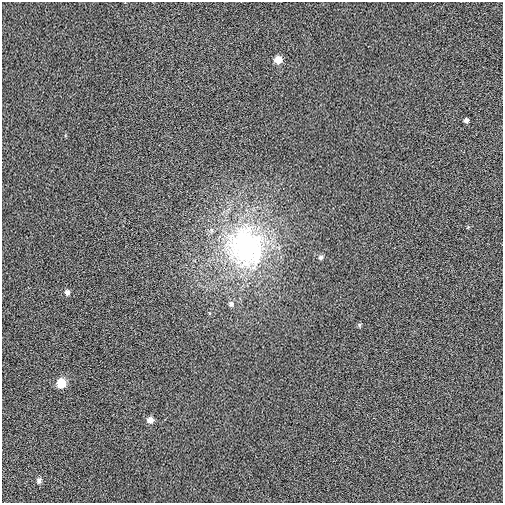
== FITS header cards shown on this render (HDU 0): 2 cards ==
NAXIS1  =                  501 / Axis length
NAXIS2  =                  501 / Axis length

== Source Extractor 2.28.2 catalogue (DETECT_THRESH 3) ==
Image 501 x 501 px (HDU 0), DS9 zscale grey, 1 PNG px = 1 image px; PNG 505 x 505 px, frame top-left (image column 1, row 501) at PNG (2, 2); no overlay
Background 0.0094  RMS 0.073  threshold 0.218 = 3 sigma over >= 5 px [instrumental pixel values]
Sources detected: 10; all 10 listed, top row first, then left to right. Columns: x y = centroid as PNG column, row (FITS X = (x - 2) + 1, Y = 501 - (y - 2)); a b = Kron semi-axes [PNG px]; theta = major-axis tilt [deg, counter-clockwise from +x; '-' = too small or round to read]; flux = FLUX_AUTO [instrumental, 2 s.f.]
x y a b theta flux
278 60 6 6 - 68
466 120 4 4 - 15
245 247 60 53 -66 1100
321 257 6 6 - 13
67 292 6 5 - 19
231 304 7 6 - 15
359 325 6 4 89 6.6
61 383 6 6 - 150
150 420 6 6 - 33
39 480 6 5 - 17